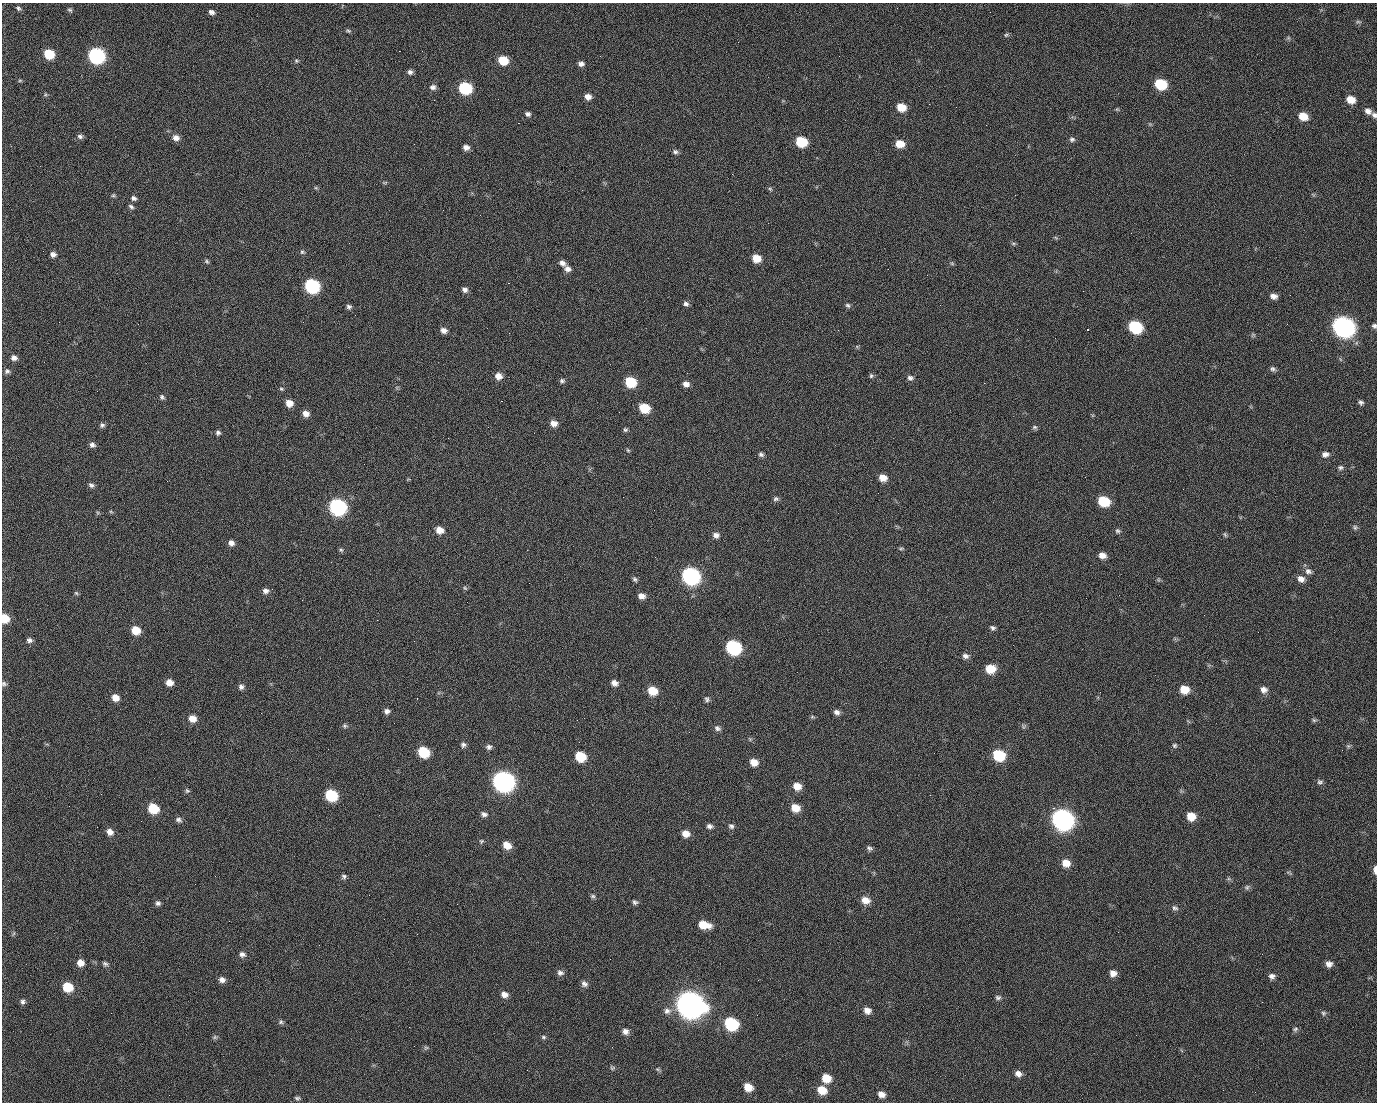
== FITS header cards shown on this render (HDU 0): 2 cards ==
NAXIS1  =                 1375 / length of data axis 1
NAXIS2  =                 1100 / length of data axis 2

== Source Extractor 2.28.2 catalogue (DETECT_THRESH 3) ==
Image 1375 x 1100 px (HDU 0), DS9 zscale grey, 1 PNG px = 1 image px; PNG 1379 x 1104 px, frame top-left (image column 1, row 1100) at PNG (2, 3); no overlay
Background 1480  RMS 30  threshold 91.2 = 3 sigma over >= 5 px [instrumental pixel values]
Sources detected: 239; all 239 listed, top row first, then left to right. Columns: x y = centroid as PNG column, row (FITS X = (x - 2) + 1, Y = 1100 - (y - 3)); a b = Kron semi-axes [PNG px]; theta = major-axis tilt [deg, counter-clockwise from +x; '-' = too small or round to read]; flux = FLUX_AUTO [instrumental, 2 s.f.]
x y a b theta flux
18 8 7 5 -40 4.5e+03
71 11 5 3 - 6.1e+03
211 12 8 6 -29 7.2e+03
990 12 2 2 - 1.6e+03
1358 22 8 4 -8 3.2e+03
348 31 8 5 -22 3.5e+03
1006 35 7 5 15 3.6e+03
1288 38 7 4 18 3.1e+03
399 51 2 2 - 2.3e+04
49 54 8 6 -25 7.3e+04
97 56 9 8 - 4.9e+05
839 56 2 2 - 7.9e+02
503 60 8 7 - 5.7e+04
296 61 6 5 - 3.1e+03
581 64 7 6 - 8.1e+03
410 72 6 6 - 6.2e+03
20 80 6 4 1 2.5e+03
1160 84 8 7 - 1.0e+05
433 87 8 7 - 7.7e+03
465 88 8 7 - 1.7e+05
45 95 6 4 18 2.6e+03
588 97 7 6 - 1.3e+04
498 99 2 2 - 1.1e+03
434 100 2 2 - 4.5e+03
1351 100 8 7 - 2.6e+04
929 104 2 2 - 9.8e+02
901 107 8 7 - 3.5e+04
1117 109 5 5 - 2.4e+03
1368 111 8 6 -33 1.0e+04
528 114 7 6 - 6.0e+03
1374 115 7 6 - 5.8e+03
1303 116 8 7 - 3.4e+04
518 123 2 2 - 2.7e+04
80 136 7 6 - 5.8e+03
176 138 9 7 -15 1.2e+04
1072 139 8 6 -11 5.4e+03
801 142 8 7 - 8.9e+04
900 144 8 7 - 3.0e+04
466 147 7 6 - 9.9e+03
675 152 8 5 -14 5.4e+03
385 182 7 4 0 2.4e+03
316 188 6 4 -18 2.5e+03
770 189 6 5 - 3.3e+03
113 195 6 5 - 3.1e+03
1015 195 2 2 - 7.0e+03
134 198 7 6 - 5.9e+03
131 206 8 5 -33 4.8e+03
1056 238 6 4 -20 2.5e+03
1013 243 6 4 0 3.0e+03
302 252 6 6 - 3.8e+03
53 254 7 6 - 8.9e+03
756 258 8 7 - 3.2e+04
207 261 7 5 -48 3.6e+03
562 263 8 6 -35 8.8e+03
952 263 5 5 - 2.9e+03
567 269 7 6 - 1.1e+04
927 275 2 2 - 9.5e+02
508 283 2 2 - 5.7e+04
312 286 8 8 - 3.1e+05
465 290 7 5 -21 7.5e+03
1083 291 2 2 - 3.4e+03
1290 295 3 2 - 2.1e+03
1273 296 8 6 -7 1.1e+04
686 304 7 6 - 6.2e+03
848 305 7 6 - 4.6e+03
349 307 6 6 - 5.1e+03
355 315 2 2 - 1.0e+03
59 322 2 2 - 1.6e+03
1287 324 2 2 - 1.4e+03
1374 326 6 5 - 4.9e+03
1135 327 9 7 -25 1.8e+05
1343 327 10 9 - 1.4e+06
444 330 8 6 -24 1.0e+04
1087 330 3 3 - 1.1e+04
1253 335 7 5 30 3.1e+03
14 358 8 7 - 9.2e+03
1273 369 7 6 - 5.5e+03
7 371 7 7 - 5.5e+03
498 376 8 7 - 1.5e+04
871 376 7 5 -78 3.4e+03
910 378 8 6 -22 6.6e+03
562 381 6 6 - 4.6e+03
630 382 8 7 - 9.1e+04
984 383 2 2 - 2.1e+04
686 384 8 7 - 1.1e+04
281 389 6 4 -21 2.8e+03
97 391 2 2 - 1.2e+03
162 397 7 5 -55 4.6e+03
501 401 3 2 - 5.8e+04
1361 402 6 5 - 5.1e+03
289 403 7 6 - 1.9e+04
644 408 8 7 - 6.7e+04
619 412 2 2 - 9.3e+02
306 413 7 6 - 1.4e+04
554 423 8 6 -16 1.5e+04
102 425 7 6 - 5.0e+03
1034 427 7 5 -13 4.0e+03
625 430 6 5 - 3.8e+03
218 433 6 6 - 4.9e+03
92 445 7 6 - 7.2e+03
628 450 6 5 - 2.8e+03
761 454 7 6 - 5.2e+03
1325 454 9 7 3 9.8e+03
1340 467 7 6 - 5.0e+03
883 478 8 6 -27 2.0e+04
91 485 7 6 - 5.8e+03
623 497 2 2 - 3.0e+03
776 499 8 6 6 5.0e+03
1104 501 9 7 -24 8.7e+04
338 507 9 8 - 5.4e+05
111 512 6 3 -19 2.4e+03
1355 527 7 6 - 4.9e+03
439 530 8 7 - 2.0e+04
1118 531 7 6 - 4.4e+03
716 535 8 6 -15 9.1e+03
1225 535 7 4 -63 3.4e+03
231 543 7 6 - 1.0e+04
901 548 8 4 8 2.8e+03
341 550 6 5 - 3.6e+03
1102 555 8 7 - 1.4e+04
655 557 2 2 - 9.9e+02
1308 571 10 8 -24 9.0e+03
690 576 10 8 -28 6.5e+05
635 579 7 5 -50 4.4e+03
1301 579 9 8 - 1.3e+04
465 588 6 4 -44 2.7e+03
266 591 8 7 - 8.1e+03
76 593 6 5 - 2.9e+03
641 596 8 6 -16 1.2e+04
5 618 7 7 - 3.9e+04
27 619 2 2 - 4.5e+03
377 620 2 2 - 1.2e+04
993 628 7 6 - 5.1e+03
136 630 8 7 - 3.9e+04
29 640 6 5 - 6.8e+03
414 641 2 2 - 9.9e+02
733 647 9 8 - 3.1e+05
965 656 9 7 -10 8.1e+03
990 669 9 7 0 4.4e+04
169 682 7 6 - 1.8e+04
614 683 8 7 - 1.1e+04
4 684 7 5 -29 4.2e+03
241 687 7 7 - 6.8e+03
1184 689 8 7 - 3.6e+04
1264 690 9 8 - 1.1e+04
652 691 8 7 - 4.3e+04
115 697 8 7 - 1.8e+04
417 699 3 2 - 2.9e+03
707 699 8 6 -72 5.2e+03
387 711 6 6 - 7.1e+03
837 712 7 6 - 7.9e+03
812 717 7 5 -7 2.9e+03
192 718 8 7 - 2.0e+04
1314 720 7 5 -13 3.8e+03
345 726 7 6 - 4.2e+03
1024 726 7 5 72 3.9e+03
717 728 8 7 - 6.5e+03
750 739 6 4 -35 3.0e+03
463 745 8 7 - 6.3e+03
1175 745 6 6 - 3.9e+03
1348 746 6 5 - 3.5e+03
489 747 8 7 - 6.8e+03
423 752 8 7 - 9.3e+04
934 753 2 2 - 1.7e+03
999 755 9 7 -25 1.1e+05
580 756 8 7 - 6.9e+04
754 762 8 7 - 2.0e+04
503 781 10 9 - 1.5e+06
1320 782 8 7 - 5.2e+03
797 786 8 7 - 2.3e+04
187 791 7 5 -52 3.9e+03
101 794 3 2 - 2.8e+03
331 795 8 7 - 1.3e+05
930 795 2 2 - 8.6e+03
153 808 8 7 - 7.0e+04
795 808 8 7 - 2.9e+04
1053 808 2 2 - 1.8e+04
484 814 8 6 -17 7.5e+03
1191 816 8 8 - 3.1e+04
1062 819 10 9 - 1.4e+06
178 820 8 7 - 6.2e+03
710 826 8 6 -6 6.8e+03
731 826 8 7 - 6.2e+03
110 832 8 7 - 1.2e+04
685 834 8 7 - 1.9e+04
481 841 7 6 - 3.7e+03
507 845 8 7 - 2.6e+04
869 848 8 6 -30 5.3e+03
1066 863 9 8 - 2.3e+04
1375 870 8 3 -89 1.2e+04
1288 872 8 3 -16 2.9e+03
344 876 6 6 - 5.0e+03
1247 887 7 6 - 4.7e+03
593 896 6 5 - 4.2e+03
865 900 10 8 -17 2.0e+04
635 902 7 5 -25 5.0e+03
158 903 7 6 - 5.6e+03
457 904 2 2 - 1.7e+03
1175 908 9 6 -23 5.9e+03
704 925 11 7 -13 4.2e+04
1118 932 2 2 - 2.6e+03
14 933 8 3 71 2.7e+03
242 954 8 7 - 8.0e+03
610 959 2 2 - 2.5e+03
80 963 7 7 - 1.7e+04
105 964 7 6 - 4.7e+03
1329 964 8 7 - 1.1e+04
560 973 9 7 -10 7.7e+03
1113 973 8 8 - 1.3e+04
1272 976 8 7 - 8.3e+03
222 980 8 6 -20 9.6e+03
758 980 3 2 - 2.4e+03
584 984 9 8 - 7.8e+03
68 987 8 7 - 5.8e+04
504 994 8 7 - 1.2e+04
998 997 8 6 10 5.3e+03
23 1002 7 6 - 5.7e+03
690 1004 12 10 -25 3.2e+06
667 1011 11 9 -3 1.2e+04
867 1011 9 7 -25 1.3e+04
1323 1013 7 6 - 4.5e+03
757 1015 2 2 - 1.4e+03
281 1022 6 6 - 4.3e+03
731 1024 9 8 - 1.8e+05
1295 1029 8 6 20 4.5e+03
625 1031 8 8 - 1.0e+04
1136 1035 2 2 - 1.0e+03
215 1037 7 5 -45 3.8e+03
543 1037 7 5 -2 3.7e+03
426 1048 7 5 29 3.4e+03
612 1068 7 6 - 4.0e+03
658 1069 7 5 -20 3.6e+03
1018 1074 8 7 - 1.1e+04
826 1078 9 8 - 3.5e+04
748 1087 9 7 -35 2.9e+04
822 1090 9 8 - 3.6e+04
881 1094 8 7 - 1.3e+04
169 1095 2 2 - 5.4e+03
297 1098 6 4 -7 3.7e+03
At the frame edge (FLAGS 8, measured only in part): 5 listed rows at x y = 1374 115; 1374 326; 5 618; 4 684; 1375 870